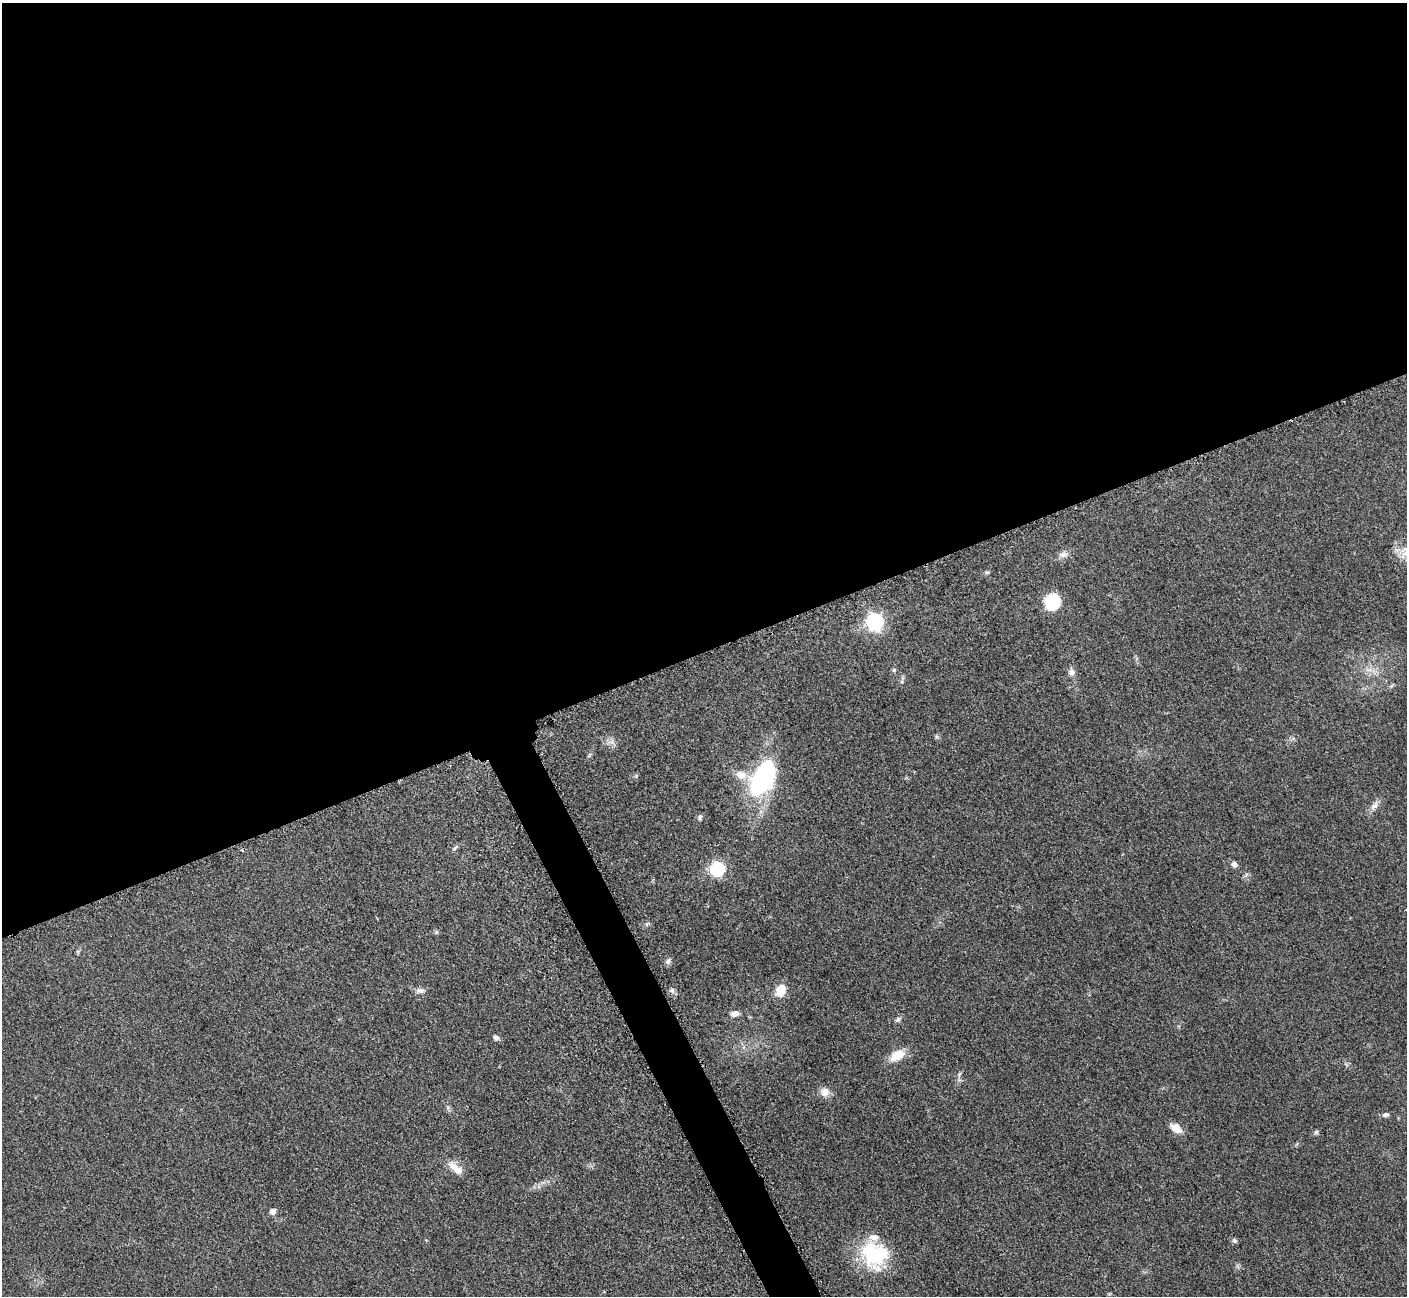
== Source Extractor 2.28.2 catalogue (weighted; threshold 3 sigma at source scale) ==
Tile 2 of 4 x 4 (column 2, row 1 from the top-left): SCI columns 1469-2873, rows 4074-5367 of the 5701 x 5665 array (HDU 1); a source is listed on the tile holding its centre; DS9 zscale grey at full resolution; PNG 1409 x 1298 px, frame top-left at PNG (2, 3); no overlay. Shown black and unused: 52% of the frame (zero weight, under 3 of 5 exposures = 3% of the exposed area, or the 3 px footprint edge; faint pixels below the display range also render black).
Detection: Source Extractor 2.28.2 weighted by HDU 2 'WHT'; one run over the whole footprint, this tile lists its part. Background 0.0532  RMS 0.0059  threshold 0.0266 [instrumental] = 3 sigma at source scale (4.5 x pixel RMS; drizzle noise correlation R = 1.50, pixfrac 1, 0.05/0.05 arcsec/px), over >= 5 px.
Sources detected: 40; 2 inside a brighter object's white glare — not listed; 2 inside a brighter listed object's ellipse — not listed separately; the other 36 listed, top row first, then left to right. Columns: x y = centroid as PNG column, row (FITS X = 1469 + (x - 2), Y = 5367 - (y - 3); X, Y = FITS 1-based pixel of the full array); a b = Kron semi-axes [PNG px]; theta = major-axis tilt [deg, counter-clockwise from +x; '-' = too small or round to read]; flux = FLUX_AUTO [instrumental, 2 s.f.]
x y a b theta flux
1063 554 13 8 7 3.2
987 572 7 5 0 0.98
1052 602 16 15 - 22
875 622 8 8 - 140
894 670 5 5 - 0.94
1369 670 13 5 0 3.4
1071 672 10 9 - 2.8
902 682 6 5 - 1
937 737 6 5 - 1.1
1293 739 7 4 19 1.1
611 742 11 6 -11 2.7
765 776 40 26 67 69
1375 805 16 8 49 3.7
700 817 8 6 64 1.5
455 848 9 3 56 1.1
1234 864 7 6 - 2.4
717 869 7 7 - 82
647 924 7 5 44 1.2
436 932 6 5 - 0.94
668 961 9 7 51 2
420 990 12 7 -1 2.7
672 990 8 7 - 1.9
780 992 12 9 29 9.2
735 1013 10 7 12 3.7
898 1020 8 6 44 1.6
496 1037 7 6 - 2
897 1055 23 12 31 9.8
959 1074 9 5 66 1.5
825 1092 12 11 - 4.8
1386 1115 10 6 11 1.8
1176 1128 16 9 -35 6
1316 1132 6 5 - 1.1
456 1168 24 9 -39 7.3
272 1211 6 6 - 3.3
1234 1241 7 6 - 1.4
874 1255 35 30 -50 43